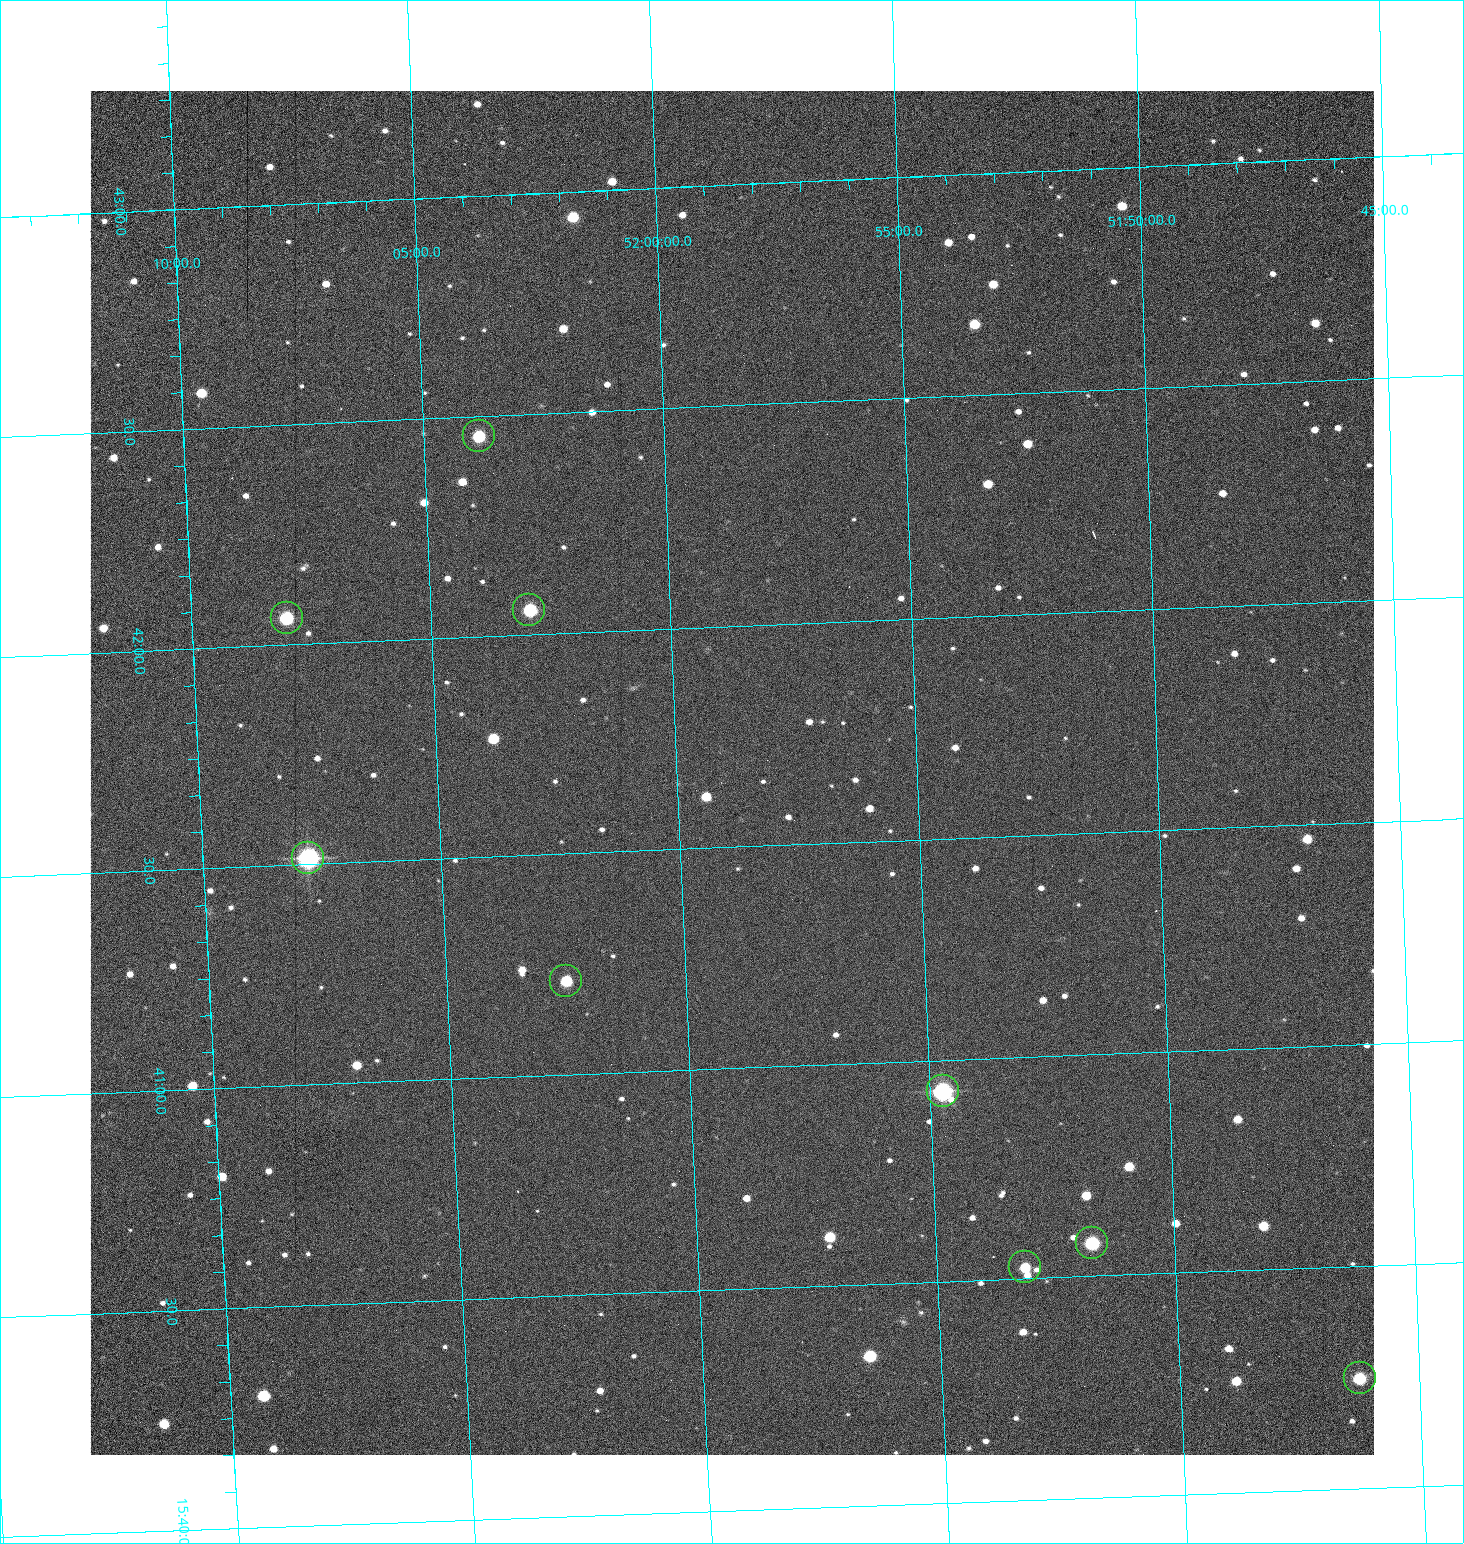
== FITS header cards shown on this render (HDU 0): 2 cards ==
NAXIS1  =                 1284 /fastest changing axis
NAXIS2  =                 1364 /next to fastest changing axis

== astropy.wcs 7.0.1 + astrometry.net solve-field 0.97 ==
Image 1284 x 1364 px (HDU 0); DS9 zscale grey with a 90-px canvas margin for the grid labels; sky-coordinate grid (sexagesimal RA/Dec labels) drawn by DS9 from the SOLVED WCS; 9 Tycho-2 reference stars matched to detected sources circled (green)
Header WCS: RA---TAN/DEC--TAN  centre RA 15:41:40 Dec +51:59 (235.42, +51.98 deg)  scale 1.26 arcsec/px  FOV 26.9' x 28.5'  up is +92 deg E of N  parity flipped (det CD > 0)
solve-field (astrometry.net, Tycho-2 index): VERIFIED the header's WCS against the Tycho-2 star catalogue (9 matches, 0 conflicts) and refined it, rather than solving blind
Solved WCS: RA---TAN-SIP/DEC--TAN-SIP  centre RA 15:41:40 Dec +51:59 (235.42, +51.98 deg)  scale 1.25 arcsec/px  FOV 26.8' x 28.5'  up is +92 deg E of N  parity flipped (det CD > 0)
The solver's refit moves the header's centre by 0.56 arcsec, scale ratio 0.9973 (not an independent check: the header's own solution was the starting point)
Tycho-2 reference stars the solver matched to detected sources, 9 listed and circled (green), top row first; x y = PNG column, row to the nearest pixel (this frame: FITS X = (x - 90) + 1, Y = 1364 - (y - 91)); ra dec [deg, ICRS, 3 dp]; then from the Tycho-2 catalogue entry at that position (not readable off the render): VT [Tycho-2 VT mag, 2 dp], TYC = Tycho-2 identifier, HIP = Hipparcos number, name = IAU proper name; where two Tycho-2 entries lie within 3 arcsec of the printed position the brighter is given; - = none
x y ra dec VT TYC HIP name
479 436 235.614 +52.064 11.61 3489-1132-1 - -
529 610 235.514 +52.049 11.19 3489-1407-1 - -
287 618 235.515 +52.133 11.12 3489-1380-1 - -
308 858 235.378 +52.130 9.31 3489-1322-1 76850 -
566 981 235.303 +52.042 11.52 3489-958-1 - -
943 1091 235.232 +51.912 9.59 3489-824-1 - -
1092 1243 235.143 +51.862 10.97 3489-1016-1 - -
1025 1267 235.131 +51.886 12.29 3489-908-1 - -
1360 1378 235.062 +51.771 11.53 3489-1453-1 - -